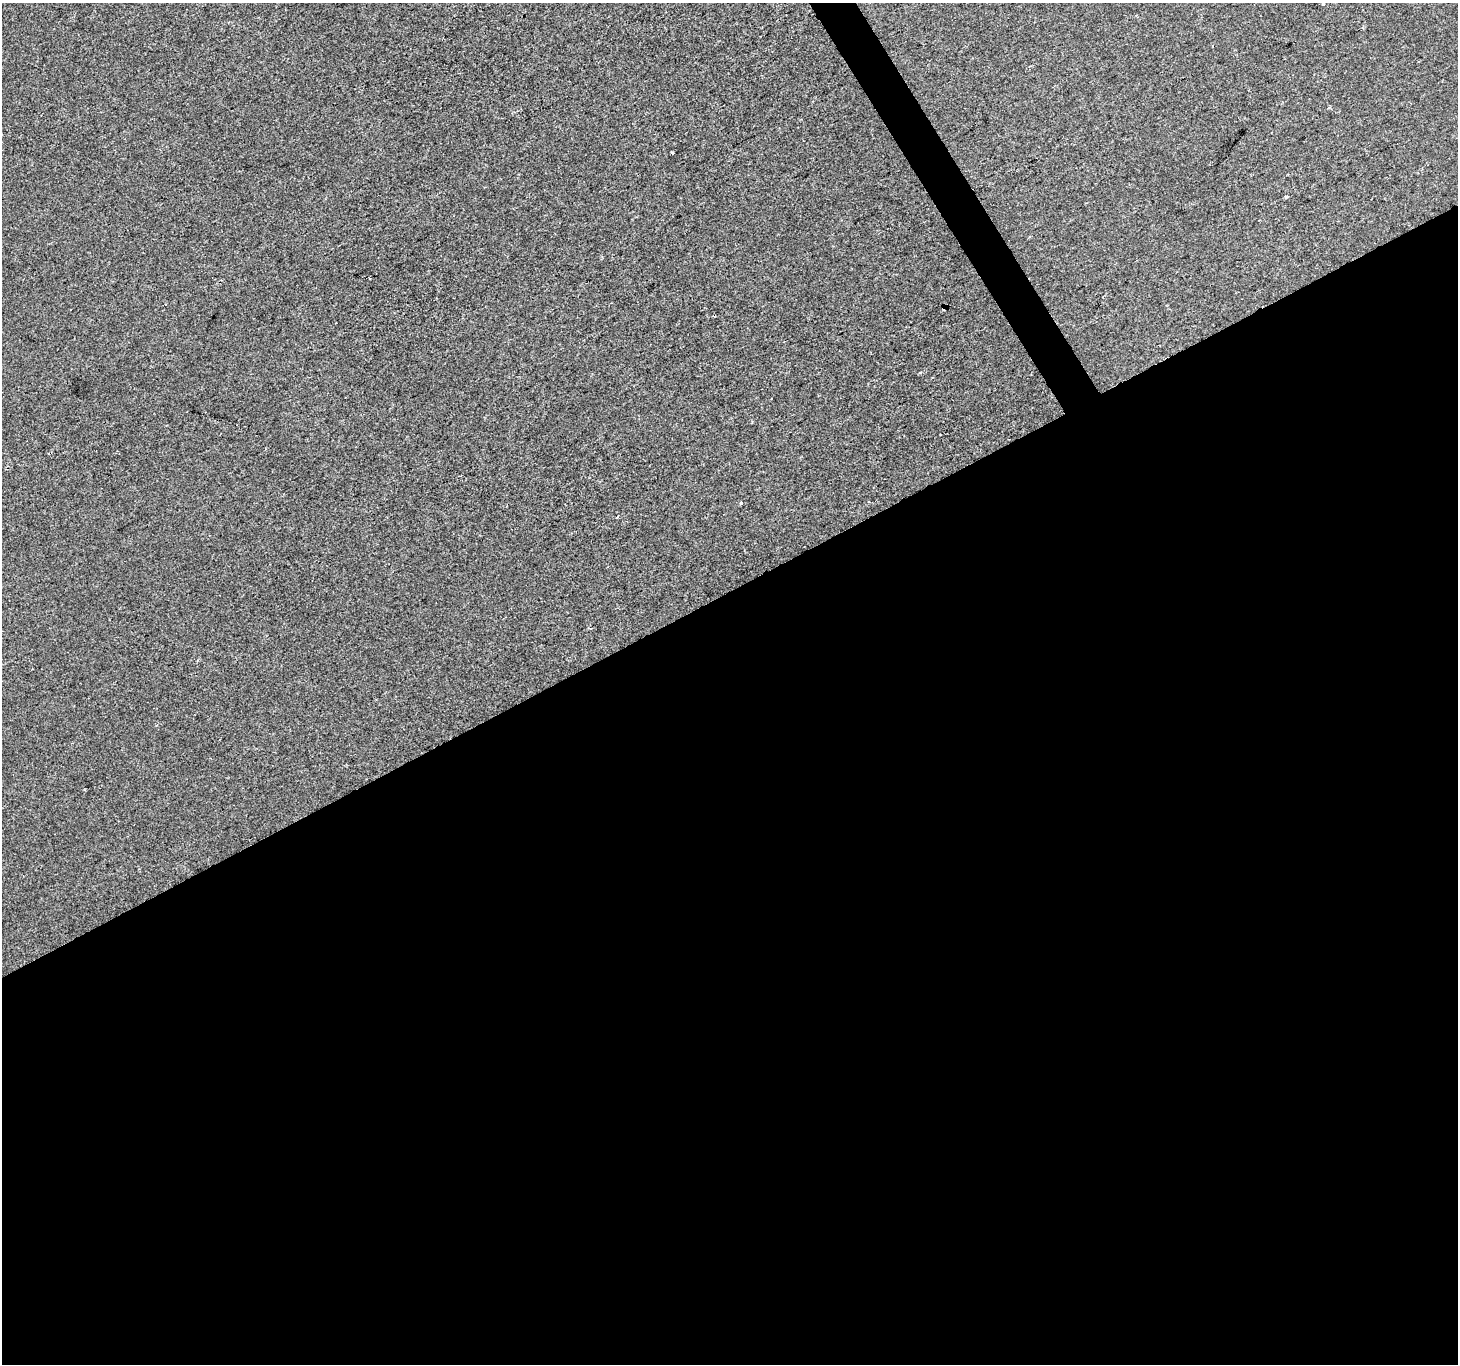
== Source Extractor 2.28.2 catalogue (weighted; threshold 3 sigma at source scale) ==
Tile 15 of 4 x 4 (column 3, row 4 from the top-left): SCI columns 2917-4372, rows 169-1530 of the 5829 x 5724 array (HDU 1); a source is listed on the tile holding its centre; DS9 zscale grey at full resolution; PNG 1460 x 1366 px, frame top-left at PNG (2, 3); no overlay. Shown black and unused: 58% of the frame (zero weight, under 2 of 3 exposures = <1% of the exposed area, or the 3 px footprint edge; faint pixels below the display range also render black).
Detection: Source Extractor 2.28.2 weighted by HDU 2 'WHT'; one run over the whole footprint, this tile lists its part. Background -5.90e-04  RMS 0.0042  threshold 0.0187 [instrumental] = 3 sigma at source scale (4.5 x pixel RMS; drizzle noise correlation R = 1.50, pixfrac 1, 0.0396/0.0396 arcsec/px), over >= 5 px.
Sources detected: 7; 1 cosmic-ray / hot-pixel residue — not listed; the other 6 listed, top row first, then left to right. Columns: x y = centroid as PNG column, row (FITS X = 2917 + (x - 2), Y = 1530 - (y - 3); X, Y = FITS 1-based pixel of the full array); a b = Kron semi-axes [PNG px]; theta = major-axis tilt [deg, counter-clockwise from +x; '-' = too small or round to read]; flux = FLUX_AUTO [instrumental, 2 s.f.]
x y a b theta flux
1323 4 3 3 - 1.4
672 153 3 3 - 1
1286 197 4 3 - 0.76
944 308 4 3 - 31
920 372 4 3 - 0.81
741 503 3 3 - 0.8
Overlapping masked pixels (flux is a lower limit): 1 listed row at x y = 944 308
Isophote crosses this tile's border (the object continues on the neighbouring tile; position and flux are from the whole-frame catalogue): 1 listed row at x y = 1323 4